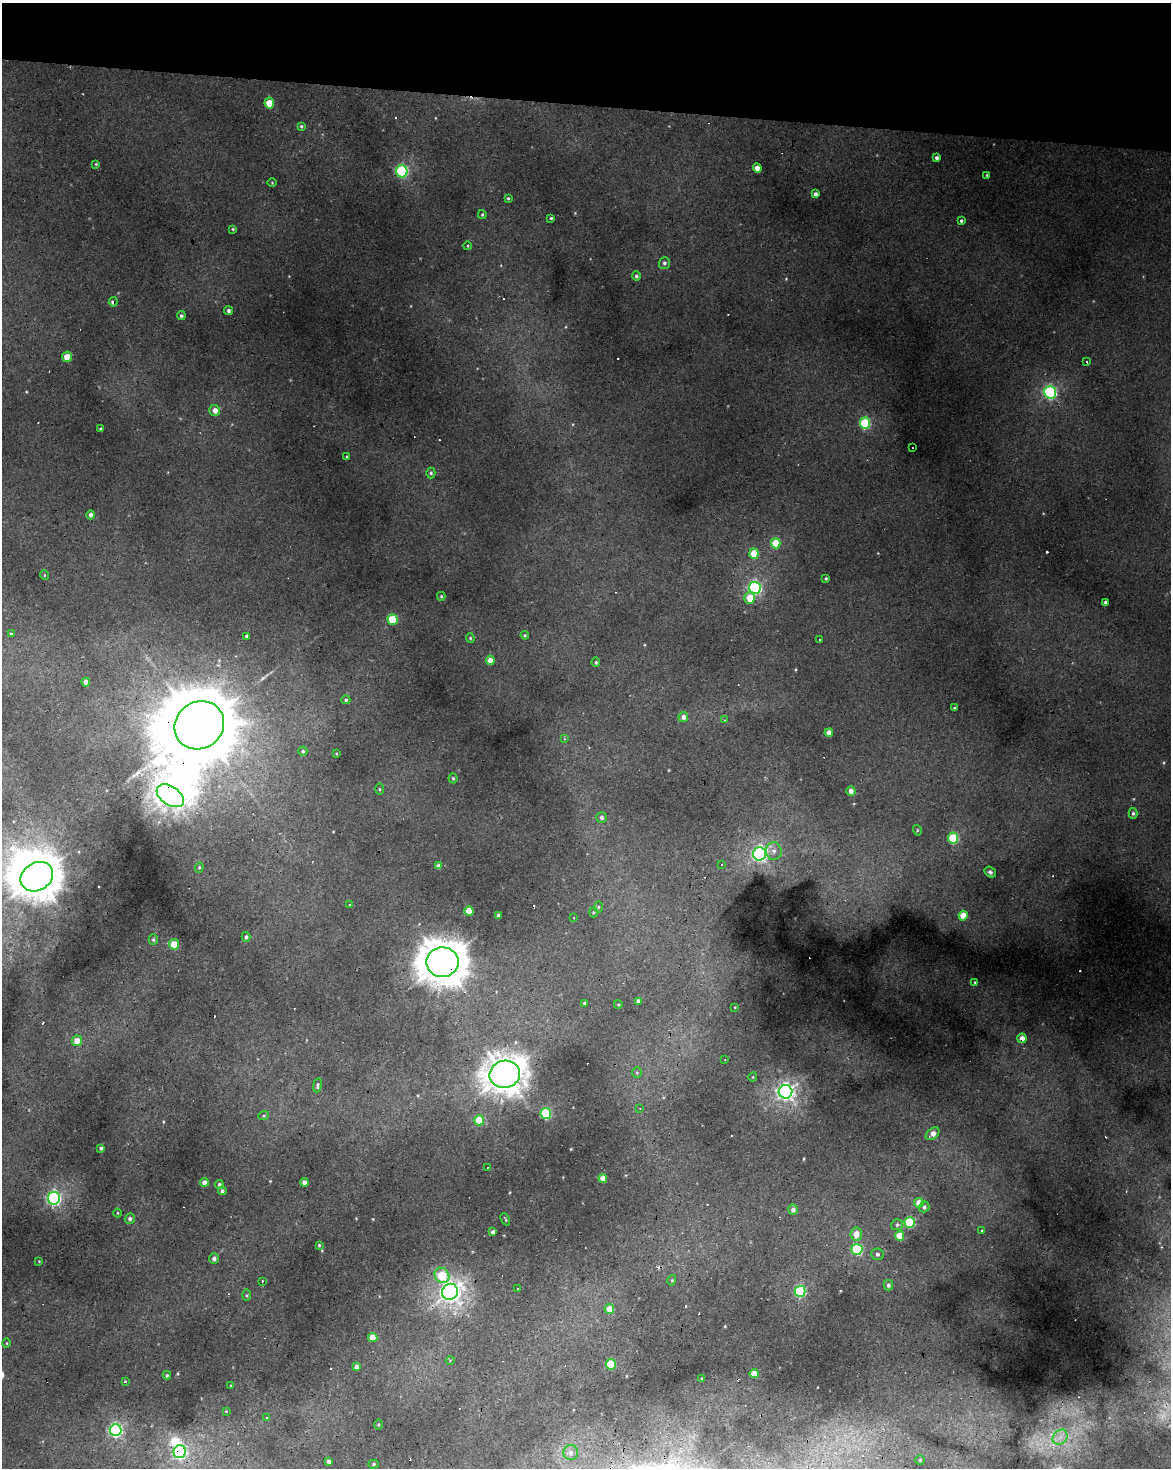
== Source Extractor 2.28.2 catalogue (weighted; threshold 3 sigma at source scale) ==
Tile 2 of 4 x 3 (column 2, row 1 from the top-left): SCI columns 1172-2340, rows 3211-4676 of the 4677 x 4900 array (HDU 1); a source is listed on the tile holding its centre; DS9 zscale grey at full resolution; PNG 1173 x 1470 px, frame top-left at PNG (2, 3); each listed source drawn as its Kron ellipse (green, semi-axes under 4 px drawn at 4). Shown black and unused: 7% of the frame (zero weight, under 2 of 3 exposures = <1% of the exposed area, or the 3 px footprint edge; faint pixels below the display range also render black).
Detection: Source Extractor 2.28.2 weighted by HDU 2 'WHT'; one run over the whole footprint, this tile lists its part. Background 0.0229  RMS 0.0065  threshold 0.0291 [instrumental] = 3 sigma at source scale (4.5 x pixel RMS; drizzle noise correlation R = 1.50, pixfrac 1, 0.0396/0.0396 arcsec/px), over >= 5 px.
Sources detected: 182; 4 inside a brighter object's white glare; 24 cosmic-ray / hot-pixel residue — neither listed nor drawn; the other 154 listed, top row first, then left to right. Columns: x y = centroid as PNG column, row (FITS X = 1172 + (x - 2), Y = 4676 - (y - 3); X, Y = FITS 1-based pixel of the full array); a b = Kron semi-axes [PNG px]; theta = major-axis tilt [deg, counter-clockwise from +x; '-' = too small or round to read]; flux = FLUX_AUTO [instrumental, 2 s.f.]
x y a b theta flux
269 103 5 5 - 13
301 126 4 3 - 0.87
936 158 4 3 - 2.1
96 164 3 3 - 0.7
757 168 5 4 - 6
402 171 6 5 - 78
987 175 3 2 - 0.62
272 183 4 3 - 0.51
815 194 4 4 - 2.9
508 198 4 3 - 0.8
482 215 4 3 - 0.82
551 218 3 3 - 0.81
961 221 3 3 - 1.4
233 229 3 3 - 0.76
468 246 4 3 - 0.59
664 263 6 5 - 1.5
636 276 5 4 - 1.4
113 302 4 4 - 2.9
228 311 4 4 - 1.6
181 316 4 4 - 1.3
67 357 5 5 - 10
1086 362 3 2 - 0.95
1050 392 6 6 - 100
215 410 5 5 - 5.1
865 423 5 5 - 51
101 429 3 3 - 0.97
913 447 2 2 - 0.7
347 457 3 3 - 0.69
431 473 5 4 - 1.2
91 515 4 4 - 2.4
776 543 5 4 - 19
754 553 5 4 - 15
44 575 5 3 - 0.58
826 578 3 3 - 1
755 588 6 6 - 110
441 596 4 3 - 0.77
750 598 6 5 - 11
1105 602 4 3 - 1.9
392 619 5 5 - 26
11 634 4 3 - 1.1
525 635 4 4 - 0.76
246 636 3 3 - 0.9
470 638 5 4 - 0.74
820 639 3 3 - 1.4
490 660 5 4 - 6.5
596 662 5 4 - 1
86 682 4 4 - 3.4
346 700 4 4 - 1.1
954 708 3 3 - 0.66
683 717 5 5 - 3.1
725 720 3 2 - 0.84
199 725 25 23 37 9400
829 733 4 4 - 5.1
565 739 4 4 - 1
303 751 4 4 - 1.1
336 754 3 2 - 0.48
453 778 5 4 - 1
379 789 5 4 - 0.74
851 791 5 4 - 4.1
170 796 15 9 -35 440
1133 813 5 4 - 1.3
601 817 5 5 - 2
917 830 5 3 - 0.66
953 838 5 5 - 39
774 851 9 8 - 3.5
760 854 7 6 - 130
722 864 3 2 - 0.47
438 866 4 4 - 3
199 867 5 4 - 0.8
990 872 6 5 - 2
37 877 17 13 32 1200
349 904 3 2 - 0.63
598 907 5 4 - 0.79
469 911 5 4 - 13
593 913 5 3 - 0.57
498 915 3 3 - 1.6
963 916 5 4 - 11
574 918 2 2 - 0.55
246 937 5 4 - 1.4
153 940 5 4 - 1.1
174 944 5 5 - 18
442 962 16 15 - 1600
975 982 4 3 - 0.65
638 1001 4 4 - 1.7
584 1003 3 3 - 1.1
618 1004 4 3 - 0.57
735 1007 4 2 - 0.44
1022 1038 5 4 - 5.8
77 1041 5 5 - 7.2
725 1059 3 2 - 0.44
637 1072 5 5 - 0.98
505 1074 15 13 13 960
753 1077 4 3 - 0.5
317 1085 7 4 82 1.4
786 1092 7 7 - 260
640 1108 3 2 - 0.57
546 1113 5 5 - 50
264 1115 5 3 - 0.88
479 1120 5 5 - 21
933 1134 8 5 40 6
101 1148 4 4 - 1.9
487 1167 2 2 - 0.49
603 1178 4 4 - 5.4
204 1182 4 4 - 4.3
304 1182 4 4 - 3.2
219 1185 4 4 - 1.8
222 1191 4 4 - 1.5
54 1198 6 6 - 140
919 1203 5 5 - 9
924 1207 5 5 - 1.8
793 1210 5 5 - 2.9
117 1213 4 3 - 0.53
130 1219 5 5 - 1.8
505 1219 6 2 -64 0.62
910 1222 5 5 - 48
897 1225 6 5 - 1.7
981 1230 3 3 - 0.93
493 1232 4 4 - 2.6
856 1234 6 6 - 7.3
900 1236 5 4 - 13
319 1245 4 3 - 0.74
857 1249 5 5 - 47
877 1254 6 6 - 1.5
214 1258 5 5 - 2.3
39 1261 3 3 - 0.44
442 1275 8 7 - 20
672 1280 5 3 - 0.74
262 1281 3 3 - 3.7
888 1285 5 4 - 1.8
518 1289 3 2 - 0.45
800 1291 5 5 - 61
450 1292 8 7 - 350
247 1295 6 4 90 0.86
609 1309 5 5 - 8.8
373 1337 5 4 - 13
7 1343 4 3 - 0.53
450 1360 4 3 - 0.71
611 1364 5 5 - 23
356 1367 4 4 - 3
754 1374 4 4 - 9.1
167 1375 4 4 - 0.94
702 1379 3 3 - 0.91
125 1381 4 2 - 0.65
231 1385 4 2 - 0.54
226 1411 3 2 - 0.66
267 1418 3 2 - 0.81
379 1424 5 2 - 0.65
116 1430 6 6 - 130
1060 1437 8 6 45 3.9
180 1452 6 6 - 83
571 1453 7 7 - 2.7
920 1460 4 4 - 0.82
329 1462 3 3 - 1.9
374 1464 5 4 - 1
Overlapping masked pixels (flux is a lower limit): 6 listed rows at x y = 113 302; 199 725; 170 796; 442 962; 1022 1038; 180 1452